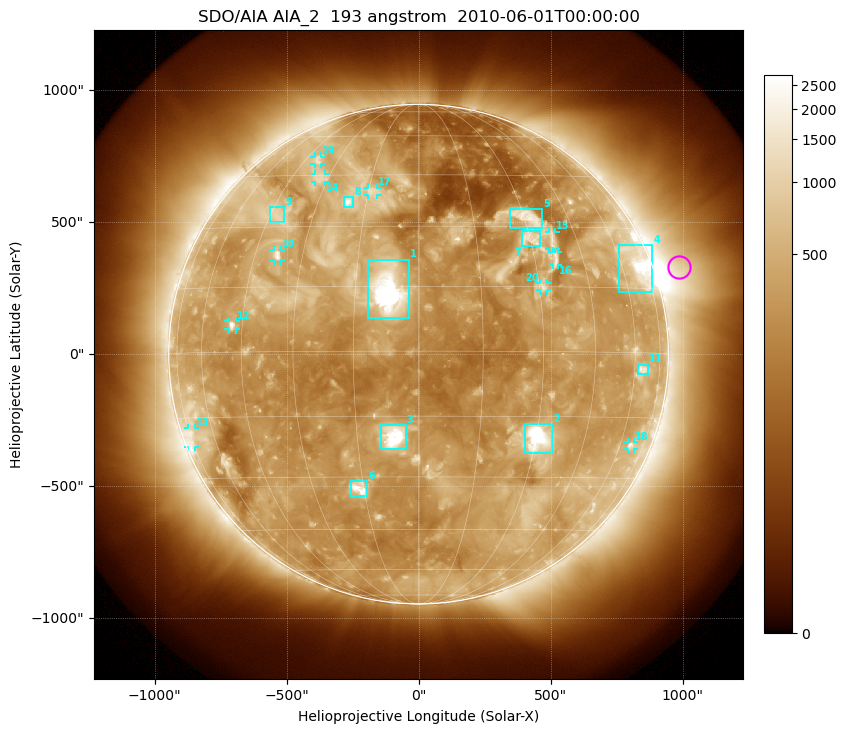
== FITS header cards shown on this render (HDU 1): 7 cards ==
TELESCOP= 'SDO/AIA'
INSTRUME= 'AIA_2'
WAVELNTH=                  193
WAVEUNIT= 'angstrom'
DATE-OBS= '2010-06-01T00:00:00.62'
CTYPE1  = 'HPLN-TAN'
CTYPE2  = 'HPLT-TAN'

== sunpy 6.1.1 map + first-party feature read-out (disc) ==
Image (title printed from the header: SDO/AIA AIA_2  193 angstrom  2010-06-01T00:00:00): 1024 x 1024 px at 2.4 arcsec/px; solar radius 946 arcsec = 394 px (full disc in frame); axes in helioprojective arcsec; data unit not stated in the header (colour bar unlabelled)
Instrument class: DISC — disc imager (sunpy class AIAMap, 193 A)
Bright regions (active regions / flare kernels): reference = the median radial profile (limb darkening/brightening removed); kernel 9 px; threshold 5 sigma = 663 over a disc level ~309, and >= 1.15x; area >= 12 px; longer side >= 9 px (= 22 arcsec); searched inside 0.97 R_sun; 25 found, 20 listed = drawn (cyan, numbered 1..; 10 of them under ~33 arcsec drawn as corner ticks so the feature stays visible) (cap 20 boxes per figure: the strongest are kept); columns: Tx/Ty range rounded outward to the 5 arcsec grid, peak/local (2 s.f.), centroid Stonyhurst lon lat
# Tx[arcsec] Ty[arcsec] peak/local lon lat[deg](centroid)
1 -195..-35 135..360 27 -7 +14
2 400..510 -375..-265 21 +30 -20
3 -145..-45 -360..-265 17 -6 -20
4 755..885 235..415 7.1 +69 +20
5 345..470 475..550 5.6 +31 +33
6 -260..-195 -540..-480 7.3 -16 -33
7 390..460 405..470 4.3 +30 +27
8 -285..-245 555..595 6.1 -20 +37
9 -565..-505 500..560 3.6 -43 +33
10 -550..-520 355..395 5.8 -38 +23
11 830..870 -75..-40 4.5 +64 -4
12 -720..-690 90..125 6.2 -48 +6
13 -875..-845 -350..-280 3.8 -73 -19
14 -390..-350 650..685 3.7 -33 +44
15 495..520 395..465 3.5 +37 +26
16 505..530 335..390 3.8 +36 +22
17 -195..-155 600..630 3.7 -14 +40
18 790..815 -360..-330 4.2 +66 -22
19 -395..-370 720..750 3.5 -39 +50
20 460..485 240..270 3.8 +31 +15
Off-limb structures (1.02-1.3 R_sun): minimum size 162 px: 4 found; the strongest spans PA ~275..310 deg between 1.02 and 1.3 R_sun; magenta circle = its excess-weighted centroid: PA ~290 deg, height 1.1 R_sun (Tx ~985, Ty ~330 arcsec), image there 2.8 x the reference